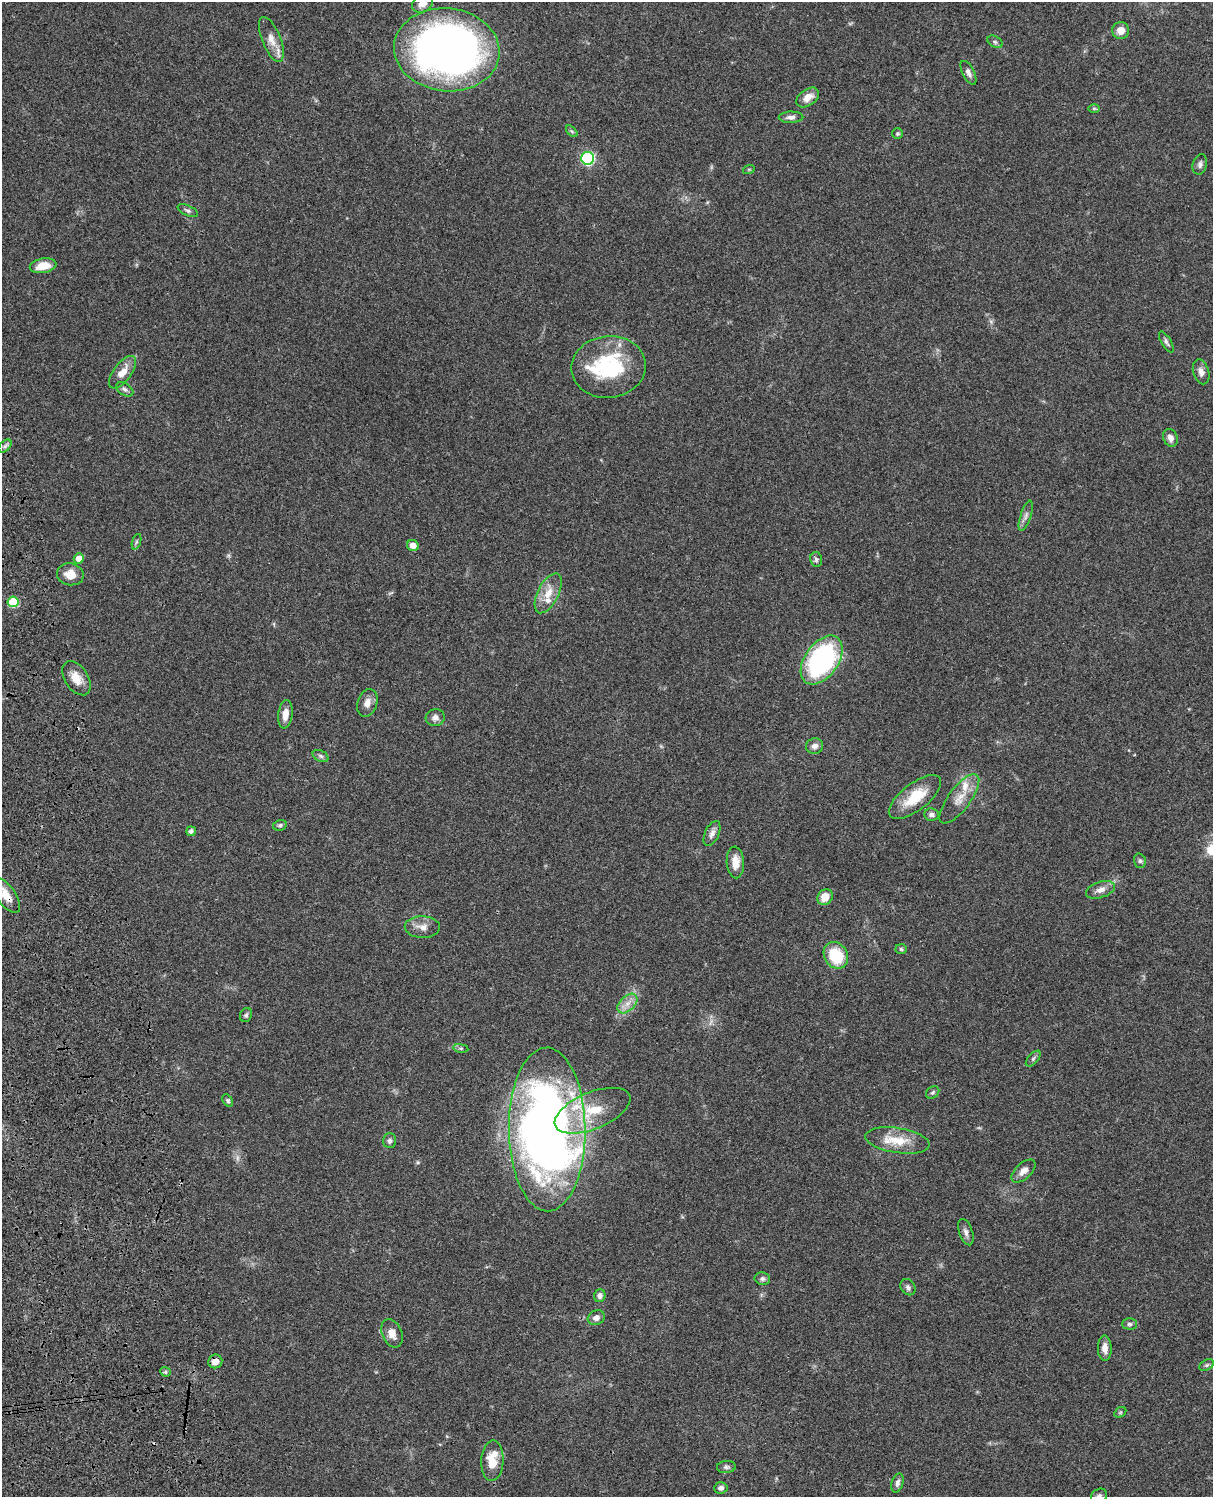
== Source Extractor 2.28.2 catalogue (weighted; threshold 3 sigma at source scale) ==
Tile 7 of 4 x 3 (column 3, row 2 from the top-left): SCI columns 2546-3756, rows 1773-3267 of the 5086 x 4926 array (HDU 1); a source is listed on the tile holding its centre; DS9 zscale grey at full resolution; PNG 1215 x 1499 px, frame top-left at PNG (2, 2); each listed source drawn as its Kron ellipse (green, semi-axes under 4 px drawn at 4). Shown black and unused: <1% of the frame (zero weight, under 3 of 4 exposures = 6% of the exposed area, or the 3 px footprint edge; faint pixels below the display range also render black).
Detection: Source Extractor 2.28.2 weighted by HDU 2 'WHT'; one run over the whole footprint, this tile lists its part. Background 0.0794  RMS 0.0058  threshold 0.0262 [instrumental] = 3 sigma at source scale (4.5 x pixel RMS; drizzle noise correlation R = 1.50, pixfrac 1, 0.05/0.05 arcsec/px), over >= 5 px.
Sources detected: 87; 1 too faint to see at this stretch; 1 inside a brighter object's white glare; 1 cosmic-ray / hot-pixel residue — neither listed nor drawn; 4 inside a brighter listed object's ellipse — not listed separately; the other 80 listed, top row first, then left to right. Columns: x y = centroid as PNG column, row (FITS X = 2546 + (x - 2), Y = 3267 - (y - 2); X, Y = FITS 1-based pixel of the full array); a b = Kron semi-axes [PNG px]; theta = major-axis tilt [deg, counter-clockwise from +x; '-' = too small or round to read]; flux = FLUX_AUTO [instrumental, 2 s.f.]
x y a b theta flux
422 3 11 8 34 5.2
1121 30 8 8 - 5.4
271 39 24 9 -68 6.7
995 42 8 5 -30 1.2
447 50 53 41 -6 370
968 73 13 6 -63 2.7
808 97 13 8 36 5.8
1094 108 6 4 0 0.83
791 117 12 5 1 2.8
572 131 7 4 -45 0.94
897 134 5 5 - 0.86
588 158 6 6 - 77
1200 164 10 7 75 2
749 169 6 3 18 0.64
188 211 11 5 -26 1.5
43 266 13 7 10 9.1
1166 342 12 5 -59 1.6
609 367 37 31 7 50
122 372 19 9 53 6.8
1201 372 13 8 -74 3.3
125 389 9 6 -31 1.7
1170 438 9 7 -65 3.2
5 446 8 4 45 1.3
1026 516 16 5 71 2.4
136 542 8 3 71 0.99
413 546 6 5 - 4.7
79 558 5 5 - 5.4
816 559 7 6 - 1.5
70 574 13 11 -10 7.6
548 593 22 10 63 8.8
13 602 5 5 - 27
822 660 27 16 55 100
76 678 19 11 -56 7.9
367 703 14 9 71 4.3
285 714 14 7 83 5.9
435 718 9 8 - 2.8
815 746 9 8 - 2.9
321 756 8 5 -28 1.5
915 797 31 13 38 17
959 799 29 11 53 8.8
931 815 7 6 - 2.1
280 825 7 5 13 1.1
191 831 5 4 - 1.8
712 833 13 7 66 2.8
1140 861 7 5 -74 1.3
735 862 16 8 -86 6.2
1100 890 15 8 18 4.1
6 895 21 9 -54 8.6
825 897 8 7 - 7.1
422 927 17 10 -1 5.3
901 949 5 5 - 0.92
836 955 14 11 -58 22
627 1004 12 7 45 4.6
246 1015 7 6 - 1.2
461 1048 8 4 -8 0.97
1033 1059 9 5 48 1.3
933 1093 7 5 36 1.1
228 1101 6 4 -53 0.98
592 1111 40 18 22 24
547 1129 82 38 -89 450
897 1140 32 12 -9 14
390 1141 7 6 - 1.6
1024 1171 14 8 43 3.7
966 1232 14 6 -72 2.7
762 1279 8 6 -11 1.6
908 1287 8 7 - 1.7
600 1296 6 5 - 2.3
596 1318 9 7 28 3.2
1130 1324 7 5 -1 1.4
392 1333 15 10 -68 5.3
1105 1348 12 7 -88 4.3
215 1361 7 7 - 4.5
1206 1365 8 5 27 1.1
165 1372 5 4 - 0.88
1120 1412 6 4 30 0.86
492 1461 20 11 86 13
726 1467 9 6 4 1.6
897 1483 10 5 73 2
721 1488 7 5 4 1.9
1099 1496 8 6 26 1.6
Overlapping masked pixels (flux is a lower limit): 3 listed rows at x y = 13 602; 6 895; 215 1361
Isophote crosses this tile's border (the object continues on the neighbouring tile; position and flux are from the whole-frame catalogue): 3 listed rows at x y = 422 3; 6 895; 1099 1496